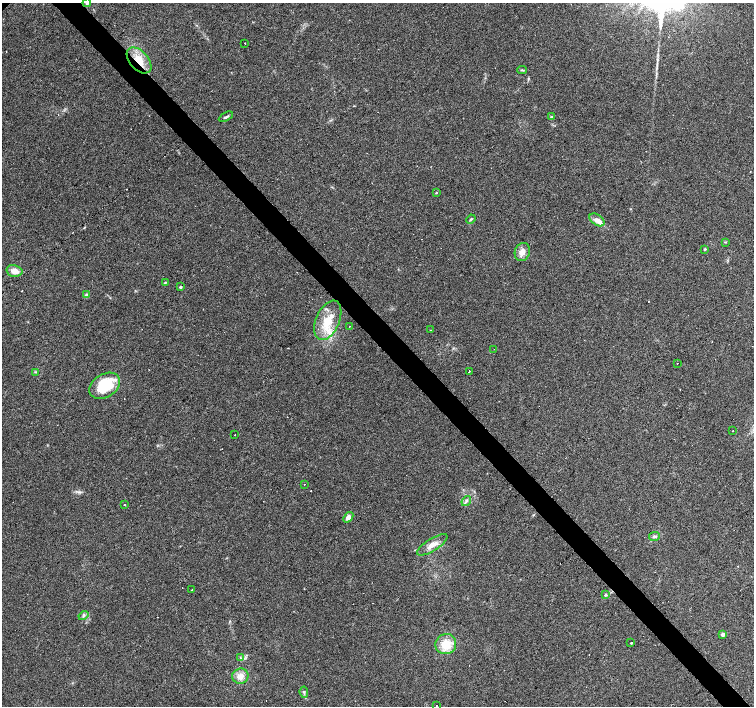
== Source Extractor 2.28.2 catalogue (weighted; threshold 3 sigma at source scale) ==
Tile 6 of 4 x 4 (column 2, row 2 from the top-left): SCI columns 1505-3007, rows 3024-4431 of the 6014 x 5982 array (HDU 1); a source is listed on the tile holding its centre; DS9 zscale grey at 2 x 2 block average (1 PNG px = mean of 2 x 2 image px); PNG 756 x 708 px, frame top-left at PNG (2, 3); each listed source drawn as its Kron ellipse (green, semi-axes under 4 px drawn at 4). Shown black and unused: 4% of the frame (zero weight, under 3 of 4 exposures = <1% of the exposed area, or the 3 px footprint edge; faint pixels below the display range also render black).
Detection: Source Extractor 2.28.2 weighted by HDU 2 'WHT'; one run over the whole footprint, this tile lists its part. Background 0.0896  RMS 0.0057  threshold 0.0256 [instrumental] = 3 sigma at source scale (4.5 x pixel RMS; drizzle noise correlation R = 1.50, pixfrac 1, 0.0396/0.0396 arcsec/px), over >= 5 px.
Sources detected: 58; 13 cosmic-ray / hot-pixel residue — neither listed nor drawn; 3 inside a brighter listed object's ellipse — not listed separately; the other 42 listed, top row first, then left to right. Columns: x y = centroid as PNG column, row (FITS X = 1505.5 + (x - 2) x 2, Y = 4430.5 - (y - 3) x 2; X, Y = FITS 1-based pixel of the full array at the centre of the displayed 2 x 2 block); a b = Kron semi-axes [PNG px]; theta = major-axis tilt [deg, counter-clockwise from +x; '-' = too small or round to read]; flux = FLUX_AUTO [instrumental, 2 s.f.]
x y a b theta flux
87 3 4 3 - 3.8
244 43 2 2 - 0.77
139 60 15 9 -48 21
522 70 4 2 - 1.3
226 117 8 2 29 2.3
552 117 2 2 - 6.2
436 193 2 2 - 1.2
471 219 5 3 - 1.5
597 220 8 5 -34 5.9
726 242 3 2 - 0.97
705 249 3 2 - 2.1
522 252 9 7 72 9.3
14 271 8 6 -13 11
165 283 3 2 - 1.1
180 287 2 2 - 2.7
86 295 2 2 - 11
328 320 21 11 66 31
349 326 2 2 - 1.6
431 330 2 2 - 0.54
494 349 2 2 - 0.58
677 363 2 2 - 1.3
469 371 2 2 - 2
35 372 3 2 - 0.97
105 386 16 11 32 51
733 431 2 2 - 1.9
235 435 2 2 - 1
304 485 2 2 - 2.3
466 501 5 3 - 2.7
124 504 2 2 - 1.6
348 517 6 4 49 6.5
655 536 6 3 12 2.4
432 545 17 6 32 11
192 590 2 2 - 2
605 595 4 3 - 1.5
83 615 5 4 - 2.8
723 634 2 2 - 11
631 643 2 2 - 1.8
446 644 10 10 - 27
240 658 3 2 - 1.1
240 676 8 7 - 11
304 692 6 3 -83 2
437 705 2 2 - 16
Overlapping masked pixels (flux is a lower limit): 1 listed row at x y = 139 60
Isophote crosses this tile's border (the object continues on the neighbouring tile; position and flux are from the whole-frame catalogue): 1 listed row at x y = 87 3
Diffuse or blended objects may show on this block-average render without a row.